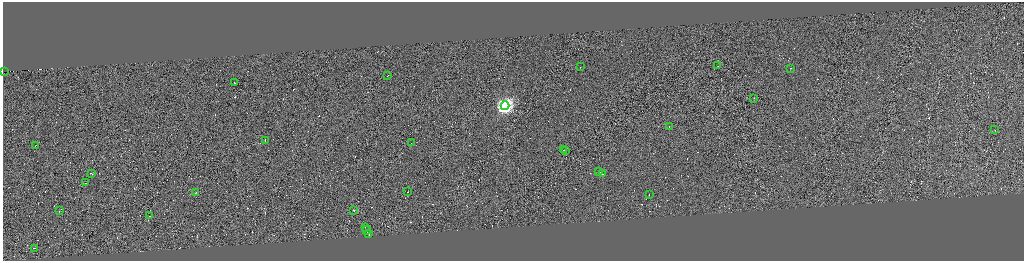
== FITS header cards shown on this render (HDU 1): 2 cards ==
NAXIS1  =                 4085
NAXIS2  =                 1034

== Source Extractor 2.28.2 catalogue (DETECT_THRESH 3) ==
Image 4085 x 1034 px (HDU 1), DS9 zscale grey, zoomed out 1/4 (1 PNG px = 4 x 4 image px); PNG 1026 x 263 px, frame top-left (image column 3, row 1034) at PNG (3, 2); each listed source drawn as its Kron ellipse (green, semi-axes under 4 px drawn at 4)
Background 0.534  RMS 4.2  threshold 12.5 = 3 sigma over >= 5 px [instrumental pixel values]
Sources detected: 486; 457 cannot appear on this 1/4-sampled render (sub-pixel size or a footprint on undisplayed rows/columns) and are neither listed nor drawn; the other 29 listed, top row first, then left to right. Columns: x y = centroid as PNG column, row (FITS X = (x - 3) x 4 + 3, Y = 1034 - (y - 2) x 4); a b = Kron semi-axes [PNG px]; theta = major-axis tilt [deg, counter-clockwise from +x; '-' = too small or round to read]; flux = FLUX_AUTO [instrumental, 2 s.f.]
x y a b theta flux
717 66 2 1 - 19000
580 67 2 1 - 18000
790 68 2 1 - 63000
4 72 2 1 - 310
387 76 2 1 - 39000
235 83 3 1 - 18000
754 98 2 1 - 11000
505 106 4 4 - 670000
669 127 2 1 - 15000
995 130 2 1 - 12000
265 140 2 1 - 15000
411 143 2 1 - 15000
35 146 2 1 - 14000
563 150 2 1 - 21000
566 151 2 1 - 20000
599 171 2 1 - 16000
91 173 2 1 - 23000
602 174 2 1 - 16000
85 183 2 1 - 31000
408 192 2 1 - 9800
195 193 4 1 - 62000
649 194 2 1 - 22000
354 210 2 1 - 19000
59 211 2 1 - 14000
149 216 2 1 - 17000
365 228 2 1 - 27000
367 230 4 1 - 46000
368 233 3 1 - 36000
34 248 2 1 - 63000
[457 sub-pixel or undisplayed-footprint detections neither listed nor drawn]